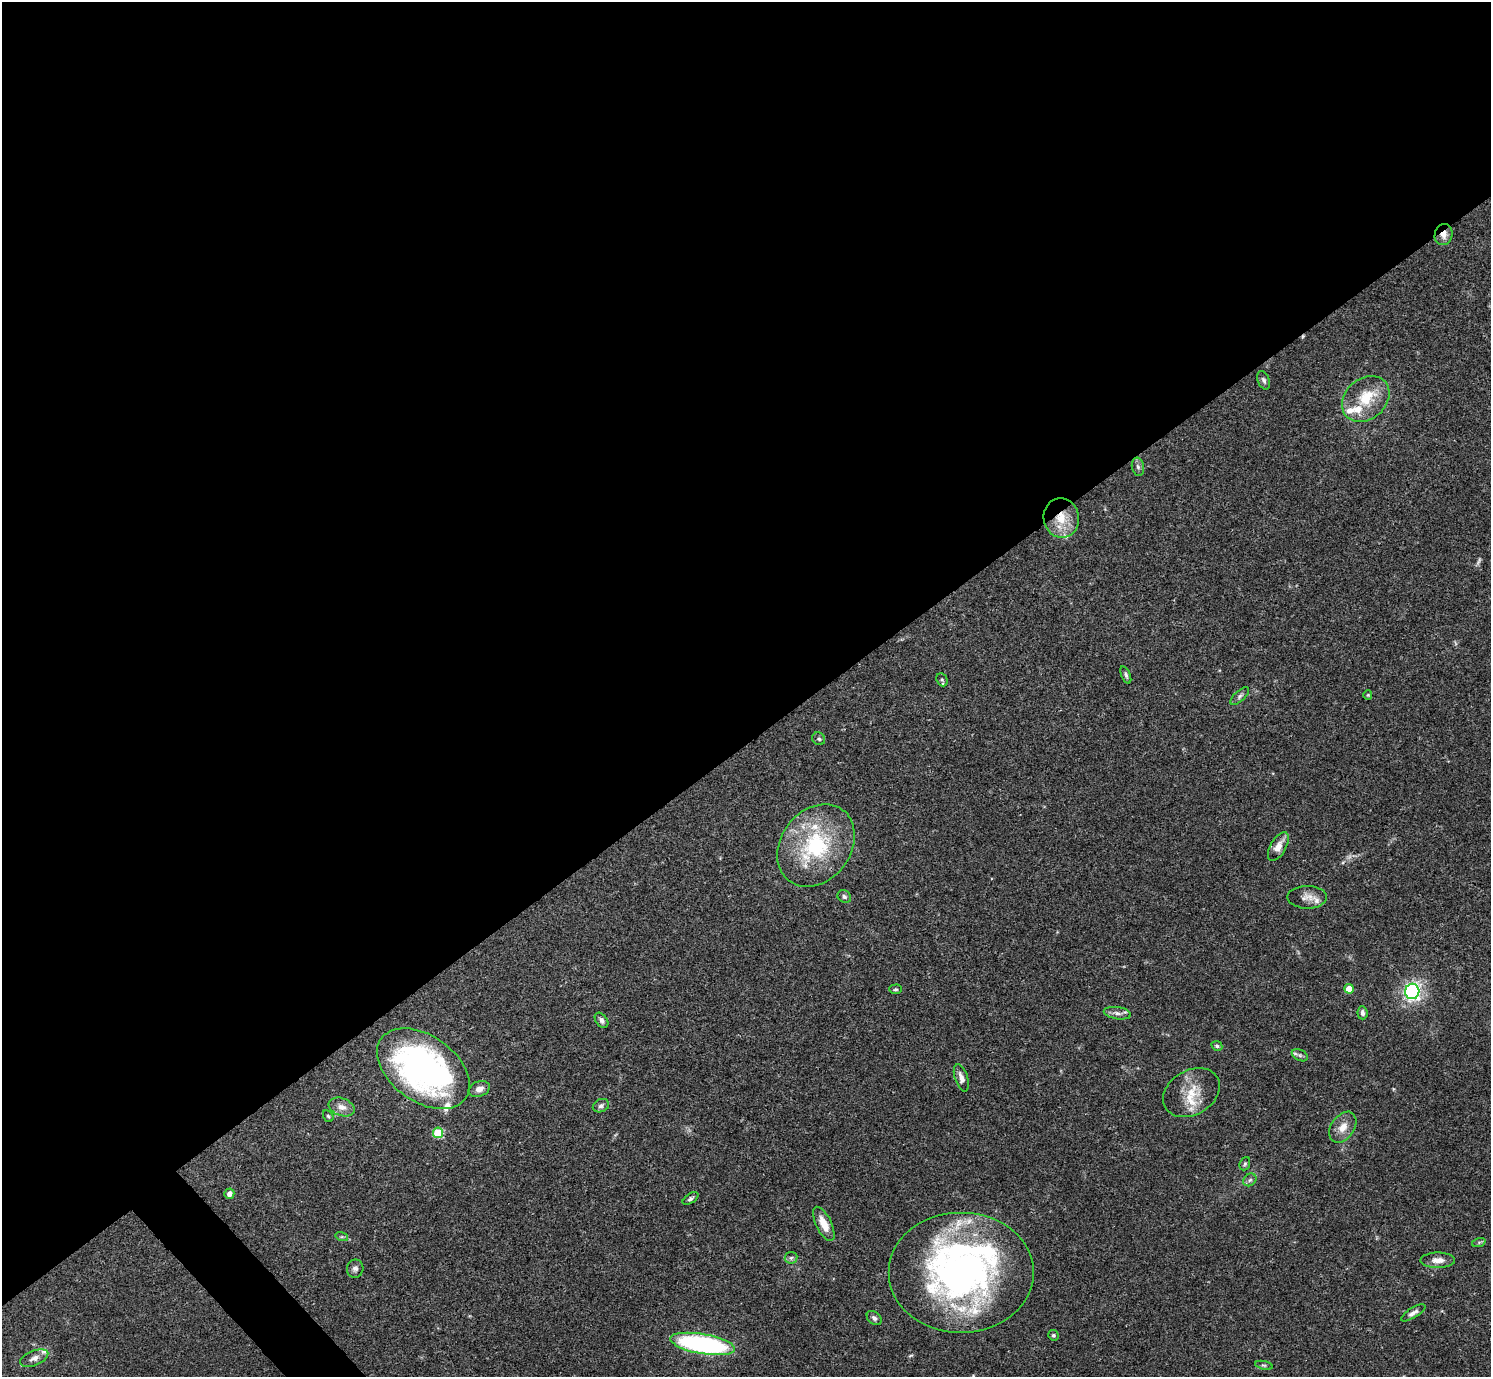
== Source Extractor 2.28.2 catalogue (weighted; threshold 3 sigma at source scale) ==
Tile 2 of 4 x 4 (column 2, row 1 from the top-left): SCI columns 1491-2979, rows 4285-5659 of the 5962 x 5959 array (HDU 1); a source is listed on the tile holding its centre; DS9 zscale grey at full resolution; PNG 1493 x 1379 px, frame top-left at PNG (2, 2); each listed source drawn as its Kron ellipse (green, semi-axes under 4 px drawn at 4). Shown black and unused: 55% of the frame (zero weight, under 3 of 4 exposures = <1% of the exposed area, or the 3 px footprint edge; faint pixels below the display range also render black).
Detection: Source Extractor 2.28.2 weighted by HDU 2 'WHT'; one run over the whole footprint, this tile lists its part. Background 0.0412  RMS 0.0026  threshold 0.0119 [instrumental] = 3 sigma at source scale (4.5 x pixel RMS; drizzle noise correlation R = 1.50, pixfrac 1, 0.05/0.05 arcsec/px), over >= 5 px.
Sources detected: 63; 3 too faint to see at this stretch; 1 cosmic-ray / hot-pixel residue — neither listed nor drawn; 11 inside a brighter listed object's ellipse — not listed separately; the other 48 listed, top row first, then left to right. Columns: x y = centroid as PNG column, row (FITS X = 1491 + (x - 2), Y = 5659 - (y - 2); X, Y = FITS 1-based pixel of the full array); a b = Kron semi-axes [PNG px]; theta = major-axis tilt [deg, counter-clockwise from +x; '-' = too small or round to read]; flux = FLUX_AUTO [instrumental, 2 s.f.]
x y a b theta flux
1444 234 11 9 74 2
1264 380 9 6 -68 0.75
1366 399 26 20 41 9.4
1138 467 9 6 -79 0.85
1061 518 20 17 -80 7
1126 675 9 4 -67 0.63
942 680 7 5 -65 0.47
1368 695 4 4 - 0.28
1240 696 12 5 43 0.78
819 739 7 6 - 0.57
816 845 44 35 53 27
1278 847 16 7 61 2.8
844 897 7 6 - 0.68
1307 897 20 11 0 2.3
895 989 6 4 1 0.4
1349 989 5 4 - 4.6
1412 991 8 7 - 63
1117 1013 14 6 -9 1.3
1362 1013 6 5 - 0.97
601 1020 8 5 -53 0.87
1217 1046 6 4 -28 0.49
1300 1055 8 5 -27 0.69
423 1069 52 33 -35 93
961 1078 14 6 -72 1.6
479 1089 11 7 22 1.6
1191 1093 30 22 31 7.3
601 1106 8 6 24 0.93
342 1107 13 8 -20 2
328 1116 6 5 - 0.42
1343 1127 17 11 55 3.1
438 1133 5 5 - 13
1245 1164 7 5 68 0.44
1250 1180 7 5 44 0.66
229 1194 5 5 - 1.3
691 1198 9 4 33 0.63
824 1224 18 7 -64 3.8
342 1237 6 4 -18 0.41
1479 1242 7 4 19 0.44
791 1258 6 6 - 0.55
1438 1260 17 7 0 2.2
355 1269 9 8 - 0.99
961 1272 73 60 0 120
1413 1313 14 5 32 1.1
874 1318 8 6 -42 0.86
1053 1335 5 5 - 0.45
703 1344 33 10 -10 54
34 1358 15 7 22 1.5
1264 1365 9 3 -13 0.41
Overlapping masked pixels (flux is a lower limit): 3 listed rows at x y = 1444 234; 1061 518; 961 1272